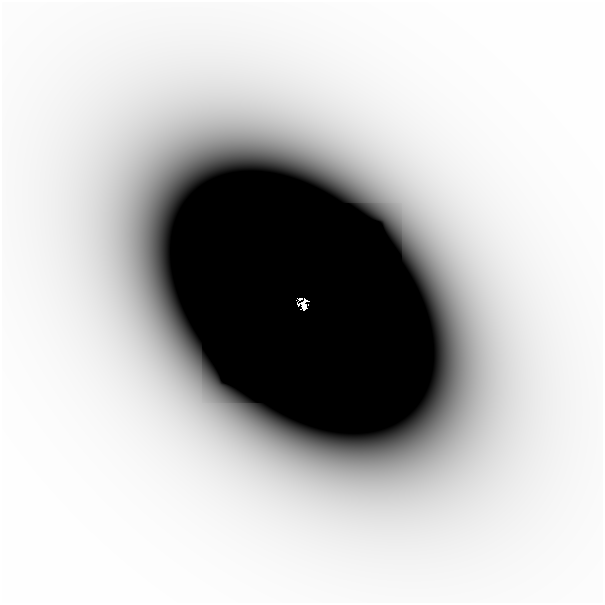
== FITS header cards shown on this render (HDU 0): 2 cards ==
NAXIS1  =                  601
NAXIS2  =                  601

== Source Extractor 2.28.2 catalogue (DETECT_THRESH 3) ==
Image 601 x 601 px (HDU 0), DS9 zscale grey, 1 PNG px = 1 image px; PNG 605 x 605 px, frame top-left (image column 1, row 601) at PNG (2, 2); no overlay
Background -6.33e-08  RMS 3.2e-08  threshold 9.47e-08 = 3 sigma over >= 5 px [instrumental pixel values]
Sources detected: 4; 2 with non-positive FLUX_AUTO (blend fragments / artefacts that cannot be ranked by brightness) are not listed; the other 2 listed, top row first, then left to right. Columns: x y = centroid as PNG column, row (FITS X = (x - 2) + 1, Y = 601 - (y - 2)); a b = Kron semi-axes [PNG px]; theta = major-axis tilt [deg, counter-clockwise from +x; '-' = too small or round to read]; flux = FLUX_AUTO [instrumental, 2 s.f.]
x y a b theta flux
300 299 4 2 - 0.078
304 305 7 5 -84 1.2
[2 non-positive-flux detections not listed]